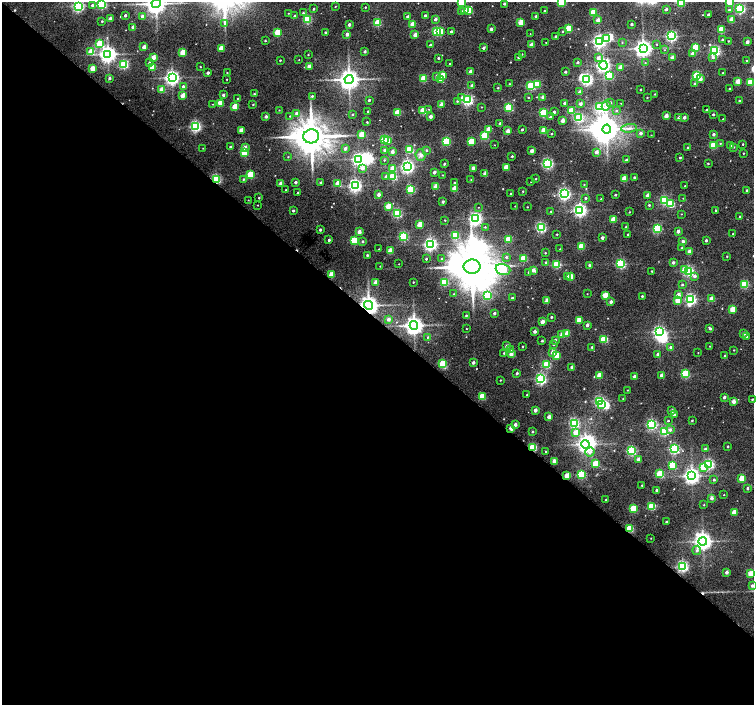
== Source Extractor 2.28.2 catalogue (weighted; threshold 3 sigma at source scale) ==
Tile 14 of 4 x 4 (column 2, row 4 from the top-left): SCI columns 1508-3010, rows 173-1578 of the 6026 x 6036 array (HDU 1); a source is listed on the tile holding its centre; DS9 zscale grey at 2 x 2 block average (1 PNG px = mean of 2 x 2 image px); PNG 756 x 707 px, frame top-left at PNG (2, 2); each listed source drawn as its Kron ellipse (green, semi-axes under 4 px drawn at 4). Shown black and unused: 55% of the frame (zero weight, under 5 of 10 exposures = <1% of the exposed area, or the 3 px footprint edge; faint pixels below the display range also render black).
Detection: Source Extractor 2.28.2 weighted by HDU 2 'WHT'; one run over the whole footprint, this tile lists its part. Background 0.11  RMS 0.012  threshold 0.0475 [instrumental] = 3 sigma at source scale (4.09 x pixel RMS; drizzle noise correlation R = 1.36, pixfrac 0.8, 0.0396/0.0396 arcsec/px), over >= 5 px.
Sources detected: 492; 14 inside a brighter object's white glare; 2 cosmic-ray / hot-pixel residue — neither listed nor drawn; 1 coinciding with a brighter row at this scale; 1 inside a brighter listed object's ellipse — not listed separately; the other 474 listed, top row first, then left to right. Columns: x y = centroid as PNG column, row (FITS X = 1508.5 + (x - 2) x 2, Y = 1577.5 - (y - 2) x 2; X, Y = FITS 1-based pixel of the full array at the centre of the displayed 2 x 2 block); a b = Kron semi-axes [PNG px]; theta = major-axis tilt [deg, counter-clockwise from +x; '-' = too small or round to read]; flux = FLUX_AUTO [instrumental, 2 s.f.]
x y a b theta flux
461 2 3 3 - 73
562 2 3 3 - 110
730 2 3 3 - 76
681 3 3 3 - 110
102 4 3 3 - 250
156 4 4 4 - 1800
504 4 2 2 - 4.5
92 5 3 3 - 4
78 6 3 3 - 370
335 6 2 2 - 1.1
365 7 2 2 - 1.8
314 9 2 2 - 3.2
666 9 2 2 - 6.3
740 9 3 3 - 270
465 10 2 2 - 15
729 10 2 2 - 5.2
461 11 3 2 - 3.4
469 11 3 3 - 38
545 11 2 2 - 2
288 13 2 2 - 1.1
303 13 3 2 - 2.4
593 13 3 3 - 66
125 15 2 2 - 4.9
708 15 2 2 - 5.1
142 16 2 2 - 9.8
295 16 3 2 - 3.5
425 16 2 2 - 5.9
536 16 2 2 - 3
408 17 2 2 - 6.9
110 19 2 2 - 11
307 19 3 3 - 140
435 19 2 2 - 6.8
598 20 2 2 - 15
732 20 3 2 - 33
102 21 2 2 - 2.3
521 22 3 2 - 47
225 23 3 2 - 2.3
378 23 3 3 - 81
413 24 3 2 - 37
631 24 2 2 - 4.4
349 25 2 2 - 7.8
133 27 2 2 - 13
569 28 3 3 - 73
491 29 2 2 - 8.1
721 30 3 3 - 63
437 31 3 3 - 140
451 31 2 2 - 4.1
563 31 2 2 - 1.9
277 32 3 2 - 53
325 32 2 2 - 3.3
440 32 3 2 - 36
347 34 2 2 - 12
530 34 2 2 - 0.73
415 35 2 2 - 18
555 36 2 2 - 3.1
671 36 3 3 - 360
606 39 4 3 - 15
722 40 2 2 - 4.3
265 41 2 2 - 1.8
599 41 3 3 - 540
728 41 2 2 - 1.4
546 42 2 2 - 0.72
622 42 2 2 - 1.4
747 42 2 2 - 12
100 44 3 3 - 110
657 44 2 2 - 1.2
430 45 2 2 - 5.5
531 45 2 2 - 22
144 47 2 2 - 19
696 47 3 3 - 64
221 48 2 2 - 33
483 48 2 2 - 6.6
643 48 4 4 - 1100
665 50 2 2 - 1.1
365 51 2 2 - 5.6
715 51 3 3 - 300
91 52 3 3 - 47
183 52 3 2 - 42
693 53 3 2 - 18
108 54 4 4 - 1000
522 54 2 2 - 1.1
308 55 2 2 - 1.2
518 57 2 2 - 2.8
713 57 3 3 - 4.9
153 58 2 2 - 29
438 58 2 2 - 2.8
598 58 3 3 - 11
672 58 2 2 - 16
280 60 2 2 - 2
299 60 2 2 - 0.78
747 61 2 2 - 1.3
578 62 2 2 - 4.5
149 63 3 2 - 2.7
645 63 3 2 - 1
450 64 2 2 - 1.8
124 65 3 3 - 170
603 65 4 3 - 570
309 66 2 2 - 15
153 67 3 2 - 53
200 67 2 2 - 1.3
621 67 2 2 - 18
92 68 3 2 - 29
470 72 2 2 - 19
565 72 2 2 - 4.9
208 73 2 2 - 6.3
227 73 2 2 - 1.2
723 73 2 2 - 1.6
609 75 3 3 - 110
437 76 3 2 - 11
442 76 3 3 - 51
697 76 3 3 - 180
109 78 2 2 - 4.4
172 78 4 4 - 720
227 79 2 2 - 1.1
349 79 4 4 - 1800
423 79 3 3 - 65
587 79 3 3 - 430
700 79 3 3 - 11
441 80 3 2 - 35
738 81 2 2 - 28
750 82 3 3 - 54
694 83 3 2 - 1.8
509 84 2 2 - 1.1
537 84 3 3 - 66
183 86 3 3 - 5.2
472 86 2 2 - 9.9
531 86 3 3 - 140
498 88 2 2 - 1.7
729 89 2 2 - 1.7
162 90 3 2 - 41
640 90 2 2 - 2
580 92 2 2 - 13
254 94 2 2 - 2.1
655 94 2 2 - 1.3
223 95 2 2 - 6.9
183 96 3 2 - 29
312 96 2 2 - 3.1
528 97 2 2 - 1.5
543 97 2 2 - 15
647 97 2 2 - 1.2
238 98 2 2 - 1.3
462 98 3 3 - 12
369 100 2 2 - 4
468 100 3 3 - 340
457 101 3 2 - 1.8
739 101 2 2 - 1.8
221 103 3 3 - 39
565 103 2 2 - 9.5
610 103 3 3 - 2.7
621 103 2 2 - 0.85
213 104 2 2 - 0.79
253 104 2 2 - 2
441 104 2 2 - 18
580 104 2 2 - 9.2
606 106 5 4 - 10
235 107 3 2 - 55
481 107 2 2 - 1
509 107 3 3 - 160
600 107 3 3 - 190
429 109 2 2 - 1
279 110 2 2 - 1.1
706 110 2 2 - 3.2
368 111 2 2 - 2.4
423 111 3 3 - 70
571 111 3 3 - 59
616 111 3 3 - 2.2
398 112 3 2 - 64
554 112 2 2 - 6.8
296 113 3 3 - 4.8
543 113 3 3 - 110
353 114 2 2 - 2.1
713 114 2 2 - 3
290 116 2 2 - 1.6
430 116 2 2 - 12
666 116 2 2 - 21
266 117 2 2 - 6.7
550 117 2 2 - 2.7
684 117 2 2 - 9.2
578 118 3 3 - 200
679 118 2 2 - 11
723 119 2 2 - 1.1
563 121 2 2 - 18
367 122 2 2 - 2.1
500 123 2 2 - 3.6
195 126 3 3 - 340
629 128 8 4 7 9.3
489 129 3 2 - 33
607 129 4 4 - 2300
241 130 2 2 - 30
522 130 2 2 - 3.3
508 131 2 2 - 18
544 131 3 2 - 54
641 133 2 2 - 7.7
362 134 3 2 - 51
551 134 2 2 - 1.7
714 134 3 2 - 5.2
651 135 2 2 - 0.77
311 136 8 7 - 6500
484 136 3 3 - 120
385 139 3 3 - 140
387 141 3 2 - 35
446 141 3 3 - 140
471 142 3 3 - 57
720 143 2 2 - 1.4
743 144 2 2 - 1.9
494 145 2 2 - 0.99
713 145 3 3 - 83
731 146 2 2 - 6.7
230 147 2 2 - 6.5
245 147 3 2 - 13
734 147 2 2 - 1.4
203 148 2 2 - 0.79
345 148 2 2 - 10
688 148 2 2 - 3.3
385 150 2 2 - 5.5
409 150 3 3 - 99
427 150 3 2 - 2
532 151 2 2 - 15
245 152 3 3 - 92
392 152 2 2 - 12
596 152 3 2 - 12
743 153 2 2 - 1.4
421 155 6 5 - 7.8
512 156 2 2 - 2.6
288 157 2 2 - 1.5
680 158 2 2 - 2.8
359 159 4 3 - 450
384 160 2 2 - 1.7
626 160 2 2 - 4.7
547 163 3 3 - 320
708 163 2 2 - 1.9
444 164 2 2 - 3.5
407 166 4 3 - 460
506 167 3 2 - 36
362 168 3 3 - 11
473 168 2 2 - 13
393 169 3 2 - 28
434 172 2 2 - 9.4
485 174 2 2 - 20
250 175 3 3 - 91
443 175 2 2 - 1.1
386 176 3 3 - 4.5
393 177 3 3 - 130
634 177 2 2 - 3.8
216 179 3 3 - 230
243 179 2 2 - 2.1
471 179 2 2 - 0.93
536 179 2 2 - 1.5
624 179 3 2 - 33
295 182 2 2 - 6.3
454 182 2 2 - 2.2
531 182 2 2 - 0.95
281 183 2 2 - 19
321 183 2 2 - 6
338 184 3 2 - 44
584 184 2 2 - 1.2
355 186 3 3 - 520
436 186 3 2 - 34
685 186 2 2 - 1.2
411 189 3 3 - 120
454 189 3 2 - 42
286 190 2 2 - 1.1
747 190 3 2 - 3.2
523 191 2 2 - 1.7
298 193 2 2 - 4.1
379 194 2 2 - 13
510 194 2 2 - 1.5
564 194 3 3 - 420
615 195 2 2 - 2.8
648 195 2 2 - 17
259 198 2 2 - 1.9
586 198 2 2 - 3.6
683 198 2 2 - 1.1
601 199 2 2 - 0.95
248 200 2 2 - 0.97
664 200 3 3 - 160
443 202 2 2 - 5.1
671 204 3 3 - 87
258 205 2 2 - 0.93
649 205 2 2 - 2.9
388 206 3 2 - 38
515 206 2 2 - 1
478 207 2 2 - 0.75
527 207 2 2 - 1.1
580 210 3 3 - 530
716 210 2 2 - 2.2
293 211 2 2 - 3.8
551 211 2 2 - 1.4
629 212 2 2 - 1.4
397 213 3 3 - 200
681 214 2 2 - 0.89
740 216 2 2 - 1.9
476 219 4 3 - 470
445 220 2 2 - 1.3
613 220 3 2 - 34
420 224 3 2 - 41
485 227 2 2 - 1.6
541 227 3 3 - 270
626 227 2 2 - 3
657 229 3 3 - 190
320 230 2 2 - 5.2
678 231 2 2 - 9.9
359 232 2 2 - 18
557 234 2 2 - 1.6
628 234 2 2 - 2
733 234 2 2 - 2.1
455 235 3 3 - 120
404 237 3 3 - 200
602 238 2 2 - 8.1
508 239 3 3 - 67
329 240 2 2 - 5.8
706 240 2 2 - 4.6
354 241 3 3 - 94
363 241 2 2 - 3.5
683 241 2 2 - 8
430 244 3 3 - 540
581 246 3 3 - 64
682 248 2 2 - 2.4
379 249 2 2 - 0.94
560 249 2 2 - 0.74
390 251 3 2 - 39
689 251 2 2 - 9.1
545 253 2 2 - 1.7
367 255 2 2 - 2.9
727 256 2 2 - 1.5
506 257 3 3 - 2.9
524 258 3 3 - 63
426 259 2 2 - 2.4
442 259 2 2 - 4.3
546 262 2 2 - 2.4
673 263 2 2 - 6.3
399 264 2 2 - 0.8
557 264 3 3 - 120
621 264 3 3 - 220
589 265 2 2 - 3.4
380 266 2 2 - 0.93
472 267 8 7 - 10000
503 270 7 5 -18 120
533 270 2 2 - 15
684 270 3 3 - 18
652 271 2 2 - 1.7
688 271 3 3 - 280
529 272 2 2 - 4.2
331 275 3 2 - 37
568 276 3 3 - 4.7
695 276 3 3 - 7
571 277 3 2 - 38
376 282 3 2 - 22
413 282 2 2 - 1.6
444 282 3 3 - 100
744 284 3 3 - 120
682 285 2 2 - 2.8
454 294 2 2 - 1.1
587 294 2 2 - 0.9
488 295 3 3 - 130
605 295 3 2 - 39
678 295 3 2 - 19
642 296 2 2 - 2.4
512 298 2 2 - 4.1
691 299 4 3 - 330
712 299 3 2 - 27
547 301 3 2 - 28
678 301 3 2 - 29
611 302 2 2 - 8.4
369 305 4 4 - 1600
732 309 3 2 - 38
494 313 2 2 - 5.5
466 315 2 2 - 2.2
551 317 2 2 - 3.1
388 319 2 2 - 11
579 320 3 2 - 45
542 322 2 2 - 18
414 325 4 4 - 1400
587 325 2 2 - 8.5
710 328 4 2 - 4.8
466 329 2 2 - 0.9
535 331 2 2 - 8.3
659 332 4 3 - 350
567 333 3 2 - 29
744 334 3 2 - 6.4
562 335 3 2 - 21
427 337 2 2 - 1.5
747 337 2 2 - 7.9
604 339 3 3 - 100
555 340 2 2 - 6.7
542 341 2 2 - 2.6
553 344 3 3 - 2.8
507 346 3 2 - 8
522 346 2 2 - 1.5
710 346 2 2 - 0.98
592 347 2 2 - 2.9
671 347 2 2 - 4.9
510 350 3 3 - 3.8
734 350 2 2 - 1.2
552 352 3 3 - 17
504 353 2 2 - 2
698 353 2 2 - 0.95
511 354 3 2 - 19
658 354 2 2 - 5.1
557 355 3 3 - 52
725 356 3 2 - 3
473 363 2 2 - 6.3
443 364 3 3 - 120
547 364 3 3 - 110
572 367 2 2 - 6.9
517 373 2 2 - 4.6
685 374 3 3 - 150
599 375 3 2 - 35
661 375 3 2 - 9.3
635 376 2 2 - 9.6
541 379 3 3 - 360
500 380 2 2 - 1.4
627 390 2 2 - 1
527 395 2 2 - 2.1
482 397 3 3 - 60
724 397 2 2 - 5.8
623 399 2 2 - 0.9
752 399 2 2 - 1.7
599 401 3 3 - 260
733 402 2 2 - 16
602 405 3 3 - 25
535 410 2 2 - 12
672 411 2 2 - 8.1
674 415 3 2 - 4.9
549 417 2 2 - 14
692 420 2 2 - 1.9
668 421 2 2 - 1.9
574 423 3 3 - 290
515 425 2 2 - 11
652 425 3 3 - 320
511 428 2 2 - 15
670 430 3 3 - 5.3
532 432 2 2 - 2.7
664 432 3 3 - 160
576 433 3 3 - 30
586 444 4 4 - 980
728 446 2 2 - 2.4
533 447 3 3 - 130
674 449 3 3 - 250
705 449 3 2 - 3.6
545 451 2 2 - 1.1
631 451 3 3 - 230
590 452 5 4 - 5.8
638 459 2 2 - 14
554 461 2 2 - 20
595 464 3 3 - 64
709 464 3 3 - 250
672 465 3 3 - 78
703 467 3 3 - 42
660 474 3 3 - 120
581 475 3 3 - 150
567 476 3 2 - 43
692 476 4 4 - 870
742 478 3 3 - 58
714 480 3 3 - 3.3
642 485 2 2 - 1.6
747 488 2 2 - 3.1
656 490 2 2 - 3.8
724 495 2 2 - 1.1
712 498 3 3 - 8.6
606 500 2 2 - 2.5
704 505 2 2 - 1.2
651 506 3 3 - 110
633 509 3 3 - 80
734 513 3 3 - 40
666 522 2 2 - 2.9
630 529 3 3 - 100
651 538 2 2 - 0.85
703 541 4 4 - 1100
697 550 4 3 - 5.8
683 566 3 3 - 350
727 572 2 2 - 8
750 574 3 2 - 26
752 586 2 2 - 5
Overlapping masked pixels (flux is a lower limit): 5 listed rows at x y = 216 179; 369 305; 533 447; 567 476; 630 529
Isophote crosses this tile's border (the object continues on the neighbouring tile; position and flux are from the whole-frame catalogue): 8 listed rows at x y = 461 2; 562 2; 730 2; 681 3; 102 4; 156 4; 78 6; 752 586